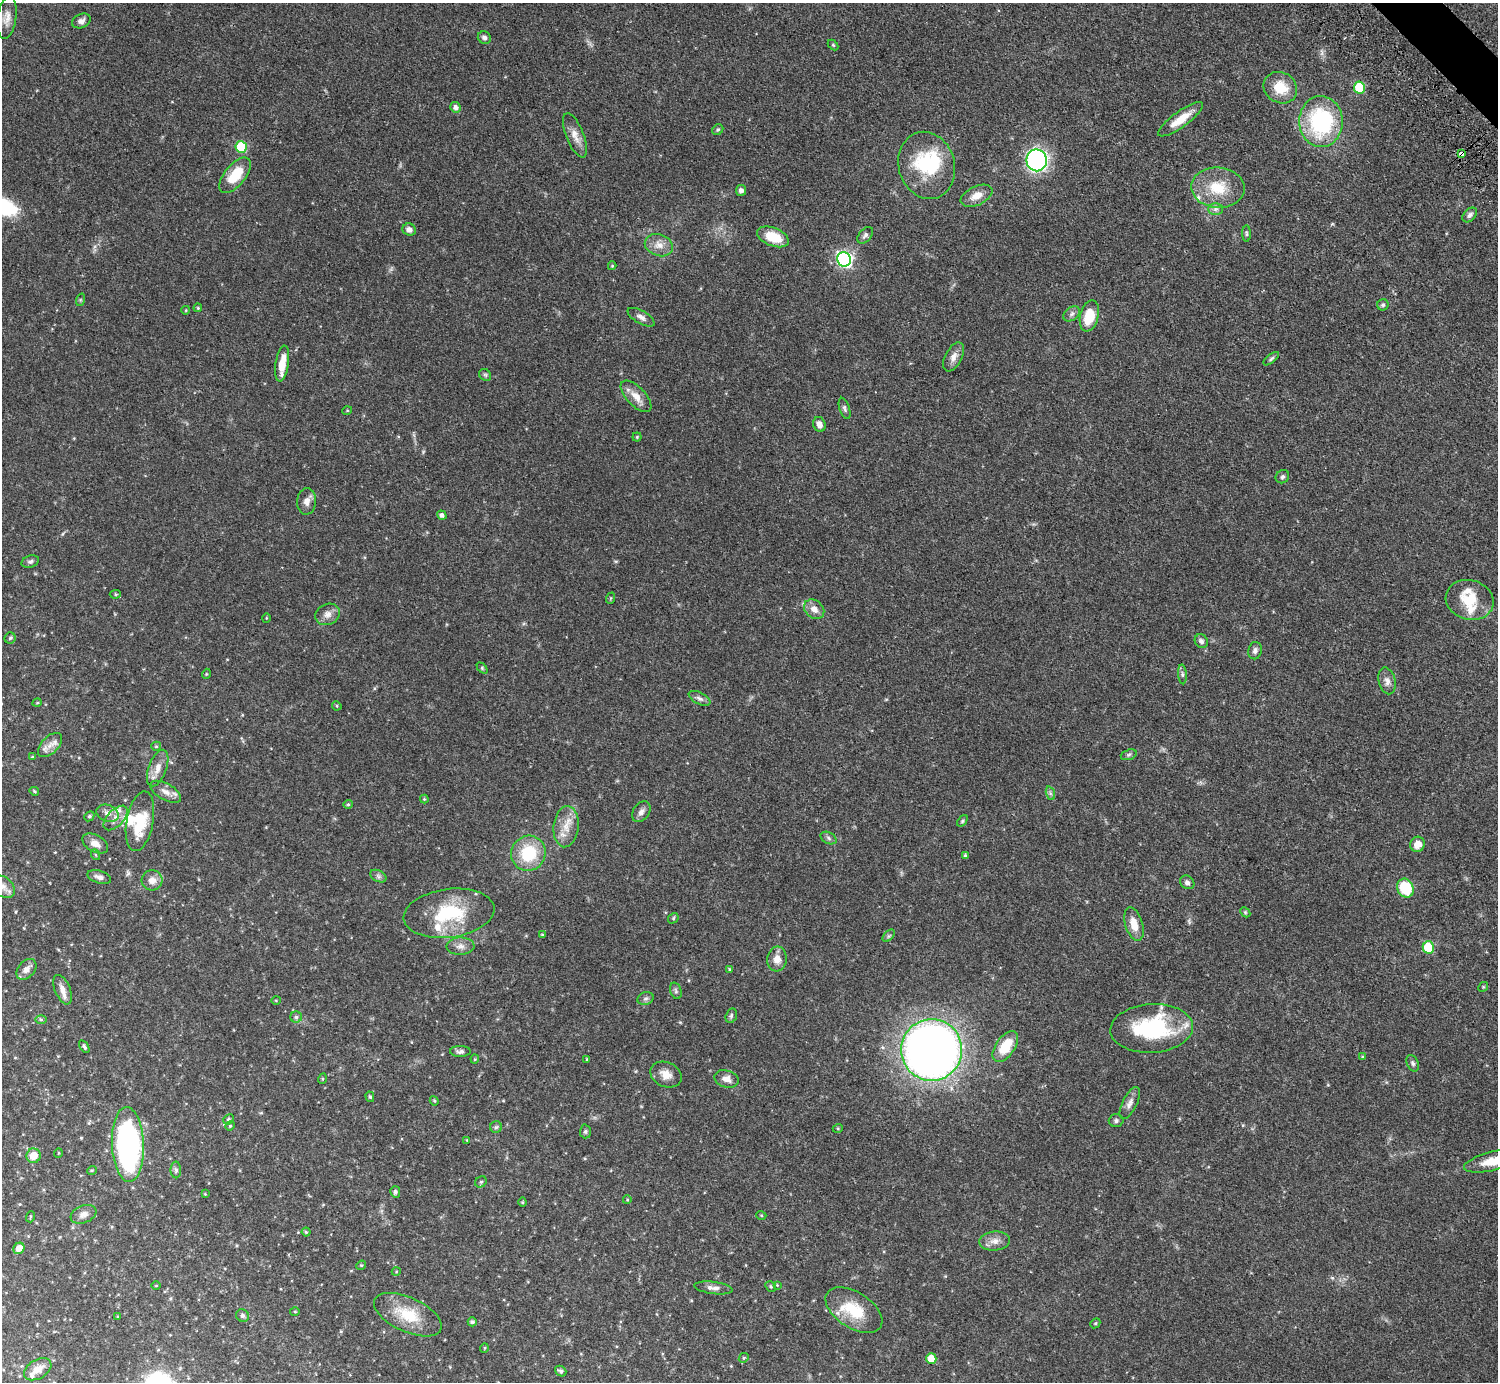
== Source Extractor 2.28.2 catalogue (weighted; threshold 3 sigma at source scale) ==
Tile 10 of 4 x 4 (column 2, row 3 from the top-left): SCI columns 1541-3036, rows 1723-3102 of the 6034 x 6030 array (HDU 1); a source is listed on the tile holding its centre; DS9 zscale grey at full resolution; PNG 1500 x 1384 px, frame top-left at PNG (2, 3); each listed source drawn as its Kron ellipse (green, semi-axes under 4 px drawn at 4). Shown black and unused: <1% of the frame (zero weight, under 3 of 5 exposures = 3% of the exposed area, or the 3 px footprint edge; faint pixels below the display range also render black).
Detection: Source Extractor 2.28.2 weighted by HDU 2 'WHT'; one run over the whole footprint, this tile lists its part. Background 0.0615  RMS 0.0038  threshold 0.017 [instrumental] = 3 sigma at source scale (4.5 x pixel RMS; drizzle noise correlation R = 1.50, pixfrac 1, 0.05/0.05 arcsec/px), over >= 5 px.
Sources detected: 180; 1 inside a brighter object's white glare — neither listed nor drawn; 10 inside a brighter listed object's ellipse — not listed separately; the other 169 listed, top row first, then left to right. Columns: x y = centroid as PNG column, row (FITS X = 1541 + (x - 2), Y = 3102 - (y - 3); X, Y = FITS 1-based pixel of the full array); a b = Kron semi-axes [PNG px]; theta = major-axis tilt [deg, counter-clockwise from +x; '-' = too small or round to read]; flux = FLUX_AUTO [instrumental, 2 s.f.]
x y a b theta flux
7 18 22 9 82 3.2
81 21 10 6 25 1.5
484 38 7 6 - 1.2
833 45 6 4 -45 0.44
1359 87 6 5 - 17
1280 88 17 15 -31 8.5
456 107 5 5 - 1.5
1181 119 27 8 36 6.4
1321 122 25 22 -88 40
718 130 6 5 - 0.58
575 135 23 8 -68 3.7
241 147 6 5 - 21
1461 153 4 3 - 13
1037 160 11 10 - 76
927 165 34 28 -74 26
235 175 21 10 50 10
1218 188 27 20 -4 12
741 190 5 5 - 1.2
976 196 17 9 25 4.1
1215 209 7 6 - 1.1
1470 215 8 6 45 1.2
409 230 7 6 - 1.6
1247 234 8 4 -89 0.6
865 235 10 6 48 1.1
773 237 16 9 -21 9.4
659 245 14 10 -19 3.5
844 259 7 6 - 94
612 266 4 4 - 0.37
80 300 6 4 72 0.47
1383 305 5 5 - 0.7
198 308 4 3 - 0.41
186 310 4 3 - 0.29
1072 314 9 6 41 1.2
1089 316 16 9 76 9.7
641 317 15 6 -30 1.7
954 357 16 8 63 2.7
1271 359 9 4 39 0.74
282 363 18 6 81 6.1
485 375 6 5 - 0.6
636 396 20 9 -46 4.2
845 408 11 5 -72 0.95
347 411 5 3 - 0.33
819 424 7 6 - 2.2
637 437 4 4 - 0.43
1282 477 7 6 - 0.78
307 501 13 9 85 2.4
442 515 5 4 - 1.2
30 562 9 6 19 0.91
115 594 5 4 - 0.48
611 598 6 3 71 0.37
1470 600 24 19 -15 11
814 609 11 8 -41 2.7
328 614 12 10 26 2.6
266 618 5 3 - 0.29
10 638 5 5 - 0.6
1201 641 7 6 - 1.2
1255 651 9 6 77 1.3
482 668 6 4 -46 0.48
206 674 5 3 - 0.33
1182 674 10 4 -85 0.87
1387 681 13 8 -76 2.1
699 698 12 5 -27 1.3
37 703 5 3 - 0.36
337 706 5 4 - 0.42
50 745 15 8 45 3
156 746 5 4 - 0.47
1129 755 8 5 20 0.77
32 757 4 3 - 0.34
158 768 19 9 70 3.7
34 791 5 3 - 0.47
166 792 17 8 -29 3
1050 793 7 4 -72 0.74
424 799 4 4 - 0.4
348 804 5 4 - 0.41
641 812 11 8 55 1.7
107 813 11 8 -21 2.2
89 816 5 4 - 0.59
116 818 15 8 46 3
140 821 30 13 79 14
962 821 6 4 51 0.57
566 827 20 12 84 5.7
828 838 8 5 -29 0.9
95 843 14 8 -29 2.8
1417 844 8 7 - 3.5
528 853 18 17 - 16
96 855 5 3 - 0.33
965 856 4 4 - 0.61
378 876 9 5 -26 0.99
99 877 12 6 -19 1.6
152 880 10 10 - 3
1187 882 7 6 - 1.1
3 887 13 9 -42 2.5
1405 888 9 8 - 15
1245 912 6 4 -45 0.49
449 913 46 24 8 23
673 918 6 4 49 0.52
1134 924 17 8 -73 4.8
542 935 4 3 - 0.43
889 936 7 4 46 0.65
460 946 14 8 2 2.3
1428 947 6 5 - 18
777 959 12 10 84 3.1
26 969 12 8 49 2.4
729 969 4 3 - 0.33
1483 987 5 4 - 0.41
63 990 15 7 -68 3
676 991 8 5 -73 0.81
645 998 8 6 18 0.96
276 1000 5 3 - 0.29
731 1016 7 5 74 0.75
296 1017 6 6 - 0.84
41 1020 6 4 -1 0.51
1152 1028 41 24 3 36
84 1047 7 3 -57 0.8
1005 1047 18 9 54 9.8
932 1050 31 30 - 290
460 1051 10 5 1 1.2
1363 1057 4 3 - 0.39
475 1059 4 4 - 0.39
587 1059 4 4 - 0.38
1413 1063 9 5 -67 0.95
666 1074 16 12 -25 3.9
322 1079 5 3 - 0.33
727 1079 12 8 -16 2.5
370 1097 5 4 - 0.6
434 1101 5 4 - 0.43
1130 1103 17 7 63 2.2
228 1119 5 4 - 0.62
1116 1121 7 6 - 0.88
230 1126 5 4 - 0.46
496 1127 6 5 - 0.73
838 1128 5 3 - 0.33
585 1131 7 5 89 0.69
467 1140 3 3 - 0.29
128 1144 37 16 -88 98
58 1153 5 3 - 0.27
33 1156 7 7 - 5.4
1494 1161 30 9 14 8.5
92 1170 5 3 - 0.35
176 1170 8 5 -89 0.88
481 1182 6 5 - 0.71
395 1192 6 5 - 0.92
205 1194 4 4 - 0.3
627 1200 4 3 - 0.28
522 1202 4 4 - 0.35
83 1214 13 8 21 2.1
761 1215 5 3 - 0.34
30 1217 5 3 - 0.36
306 1232 4 4 - 0.5
995 1241 15 9 5 2.9
19 1248 6 5 - 3.8
361 1265 5 4 - 0.46
396 1272 4 3 - 0.3
777 1285 4 4 - 0.31
156 1286 5 3 - 0.3
771 1286 6 5 - 0.56
713 1288 19 6 -7 2.1
854 1310 32 18 -33 13
295 1311 5 3 - 0.35
408 1315 36 17 -25 13
242 1316 6 6 - 0.91
118 1317 3 3 - 0.34
472 1322 4 4 - 0.91
1095 1323 5 4 - 0.46
484 1348 5 3 - 0.32
744 1358 5 4 - 0.48
931 1359 5 5 - 6.6
38 1369 15 9 31 3.3
561 1371 6 4 -38 0.94
Overlapping masked pixels (flux is a lower limit): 1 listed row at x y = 1461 153
Isophote crosses this tile's border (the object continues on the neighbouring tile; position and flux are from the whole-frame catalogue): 2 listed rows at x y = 3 887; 1494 1161